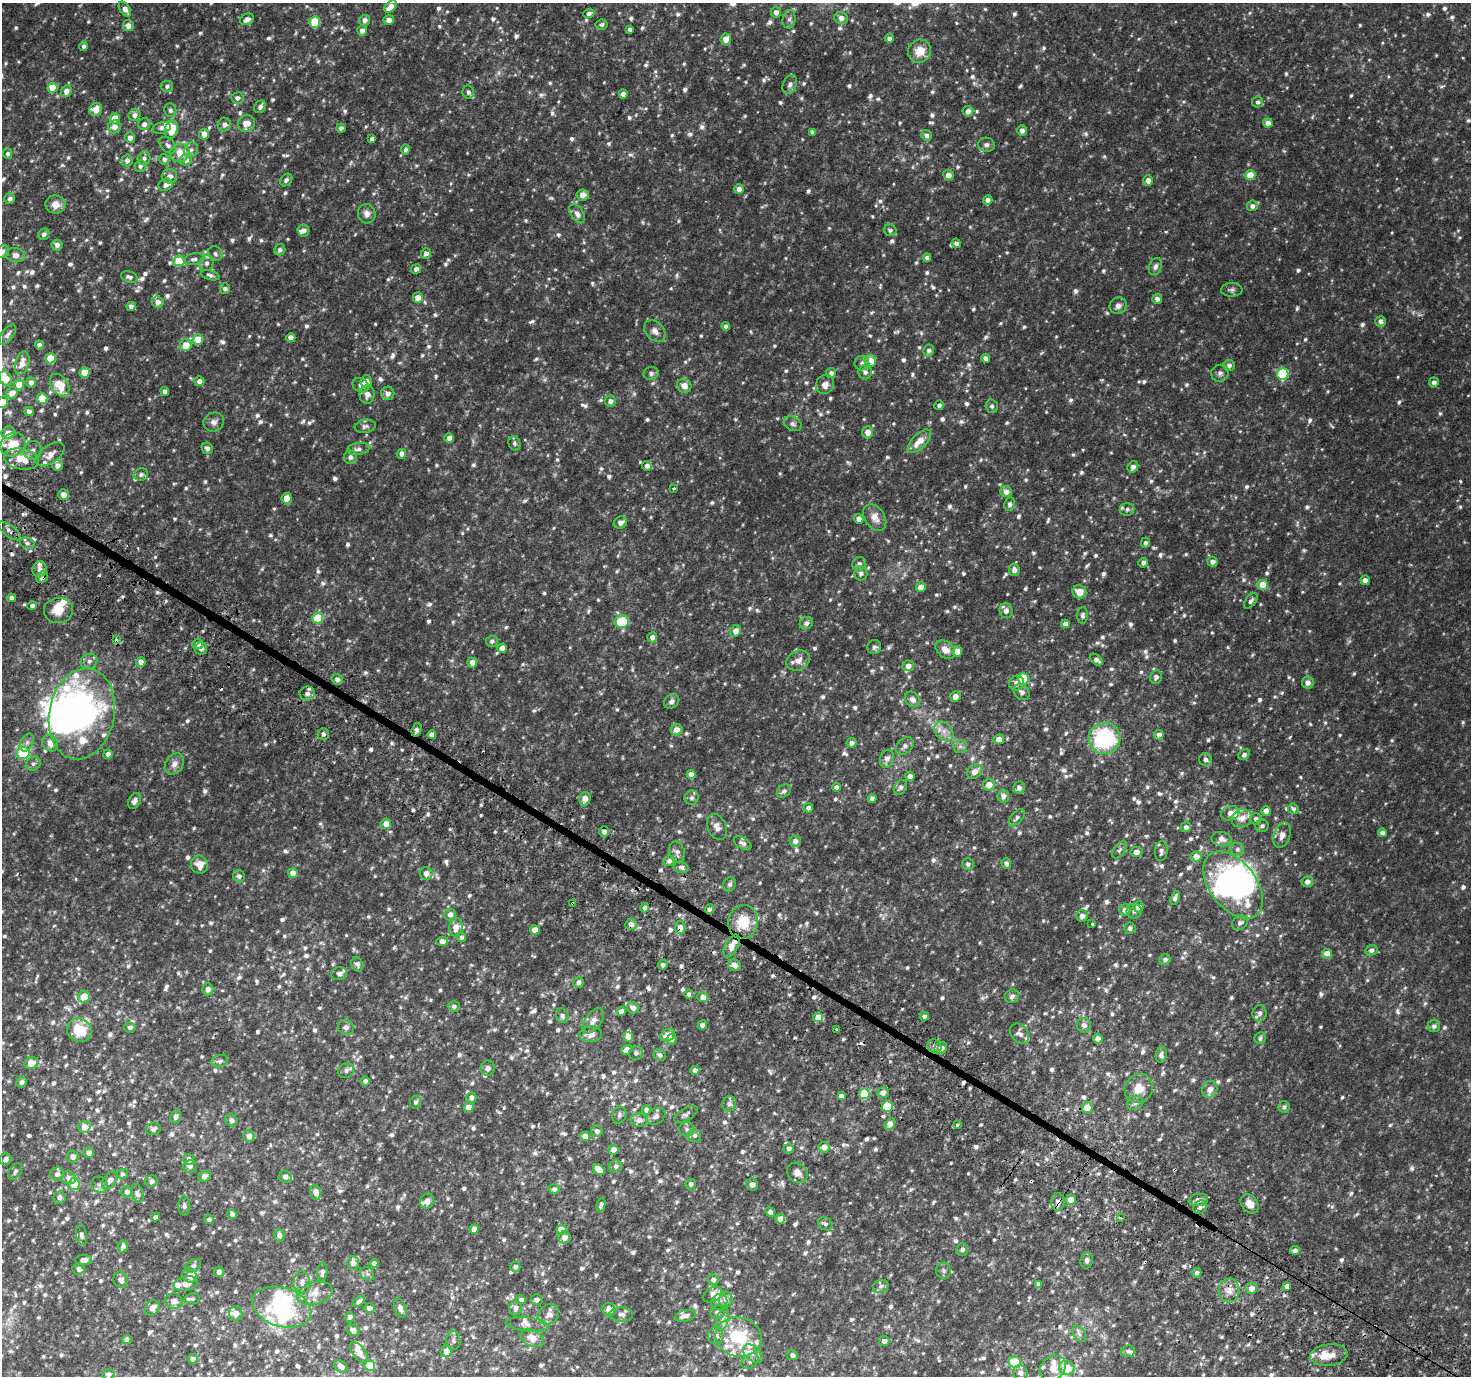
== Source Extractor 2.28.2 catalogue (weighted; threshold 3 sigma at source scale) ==
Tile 6 of 4 x 4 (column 2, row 2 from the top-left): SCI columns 1519-2987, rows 3064-4437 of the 5987 x 6056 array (HDU 1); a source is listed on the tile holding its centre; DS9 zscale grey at full resolution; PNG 1473 x 1378 px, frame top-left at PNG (2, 3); each listed source drawn as its Kron ellipse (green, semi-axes under 4 px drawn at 4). Shown black and unused: <1% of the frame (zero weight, under 2 of 3 exposures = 3% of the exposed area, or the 3 px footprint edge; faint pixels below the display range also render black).
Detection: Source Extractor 2.28.2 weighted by HDU 2 'WHT'; one run over the whole footprint, this tile lists its part. Background 0.0386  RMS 0.0071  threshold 0.0318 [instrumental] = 3 sigma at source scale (4.5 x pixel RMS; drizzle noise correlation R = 1.50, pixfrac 1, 0.0396/0.0396 arcsec/px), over >= 5 px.
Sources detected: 1497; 9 too faint to see at this stretch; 9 inside a brighter object's white glare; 11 cosmic-ray / hot-pixel residue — neither listed nor drawn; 61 inside a brighter listed object's ellipse — not listed separately; of the other 1407, all 500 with FLUX_AUTO >= 1.87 (the completeness limit of this list) listed and drawn (907 fainter detections not listed), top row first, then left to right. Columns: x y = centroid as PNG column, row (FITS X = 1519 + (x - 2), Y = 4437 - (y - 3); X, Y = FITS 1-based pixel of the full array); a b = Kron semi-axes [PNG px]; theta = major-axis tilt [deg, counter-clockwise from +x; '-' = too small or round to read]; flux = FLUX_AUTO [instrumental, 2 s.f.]
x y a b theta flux
390 7 7 4 43 6.7
125 9 8 5 -57 4
776 12 5 5 - 2.7
589 13 6 4 23 2.2
841 18 7 6 - 3.6
247 19 7 5 26 3.7
789 19 9 6 79 2.1
364 20 5 5 - 3.3
389 20 5 4 - 3.8
315 22 6 5 - 25
602 24 6 5 - 1.9
128 25 5 5 - 3.9
630 29 4 3 - 1.9
362 30 5 5 - 3.4
889 38 4 4 - 2.2
726 39 5 5 - 6
83 46 5 4 - 2
920 51 12 11 - 9.6
790 85 10 7 69 2.6
167 86 6 5 - 1.9
53 88 5 5 - 15
66 91 6 5 - 4.7
468 92 7 6 - 2.2
623 94 4 4 - 4
237 98 6 5 - 2.6
1258 102 5 5 - 2
260 107 7 5 57 2.6
96 109 7 6 - 7.4
170 110 7 6 - 1.9
968 111 5 5 - 3.3
135 115 6 5 - 2.7
115 118 5 5 - 12
246 123 9 8 - 8.3
1268 123 5 4 - 4.4
144 124 6 6 - 3
224 125 7 6 - 3.1
114 127 6 6 - 4.7
162 128 9 5 13 2.2
341 128 4 4 - 2
171 129 9 6 79 17
1022 131 5 5 - 3.6
812 132 4 4 - 2.1
204 134 5 5 - 5.2
926 135 5 5 - 2.6
130 138 5 5 - 3.6
372 139 4 4 - 2.5
168 145 10 6 -45 2.2
986 145 8 7 - 2.3
405 149 5 4 - 1.9
191 150 8 6 56 2.5
180 153 10 9 - 10
8 154 5 4 - 1.9
144 158 7 6 - 2.2
164 159 5 5 - 2.2
127 160 6 5 - 3.1
186 160 6 6 - 3.1
140 166 6 5 - 1.9
948 175 5 5 - 4.7
1250 175 5 5 - 13
169 176 8 7 - 3.9
286 180 7 5 48 2.2
1148 180 5 5 - 4.1
165 185 7 6 - 3.3
739 189 5 4 - 4.7
583 195 6 5 - 3.9
10 199 5 5 - 2
988 200 4 4 - 3
55 204 10 9 - 6.6
1252 206 5 5 - 2.7
367 214 10 9 - 4.1
577 214 10 6 -56 3.5
304 230 6 6 - 2.6
890 230 6 6 - 1.9
44 234 6 5 - 2.4
956 243 5 4 - 2.1
57 245 5 5 - 2.6
280 250 6 5 - 2.3
3 252 7 6 - 3
426 253 5 5 - 2.9
215 254 8 7 - 2.1
15 255 10 7 -7 4.2
927 258 4 4 - 2.8
194 259 10 5 10 2.3
179 261 5 5 - 17
206 263 8 7 - 2.5
1155 267 9 6 68 2.6
416 269 5 4 - 2.7
210 275 9 4 -16 1.9
129 277 8 5 -18 2.4
225 289 5 5 - 2.1
1232 290 11 7 3 2.1
418 297 5 5 - 6.8
1157 299 5 4 - 3.5
158 302 6 5 - 4.1
131 306 4 4 - 3
1118 306 9 8 - 3
1381 321 5 5 - 2.5
726 326 4 4 - 2
655 331 12 8 -48 4.1
7 335 12 6 54 2.3
291 338 4 4 - 4.5
198 340 5 5 - 14
39 345 4 4 - 2.5
186 345 6 6 - 9.1
928 350 6 5 - 2
50 358 5 5 - 15
986 358 4 4 - 3.1
870 361 6 6 - 11
22 363 12 7 73 6.2
862 363 7 7 - 2.9
1229 366 6 5 - 2.3
865 372 7 6 - 2.5
85 373 5 5 - 14
651 373 7 6 - 2
831 373 5 5 - 2.4
1220 373 9 8 - 2.4
1283 374 6 5 - 52
5 378 7 6 - 12
199 381 5 5 - 2.9
366 381 6 5 - 5.8
31 382 5 4 - 3
1434 382 5 4 - 2.7
19 385 5 5 - 10
60 385 12 8 -57 15
361 385 8 7 - 4.3
825 385 10 9 - 4.7
684 386 7 6 - 6.1
165 391 4 4 - 2.8
12 393 6 5 - 5.2
388 393 7 6 - 3.5
367 394 9 7 86 4.2
42 399 5 5 - 14
610 401 5 5 - 2.9
3 402 6 5 - 9.9
939 405 5 4 - 2
992 406 7 6 - 1.9
29 411 4 4 - 2.3
214 422 10 9 - 3.1
793 424 9 7 -27 2.1
365 426 10 6 9 2.1
868 432 6 5 - 5.2
8 433 7 6 - 6.4
449 438 5 5 - 3.6
919 441 15 7 45 8.6
514 443 7 6 - 2
13 444 13 11 36 15
207 448 6 5 - 2.5
358 449 11 6 7 2.8
33 450 9 9 - 3.2
50 454 17 8 34 6
401 454 5 4 - 2.6
350 457 6 6 - 2.4
21 459 17 10 -10 14
57 466 5 5 - 3.8
647 466 5 5 - 3.2
1133 467 6 5 - 2.7
141 475 7 6 - 2.2
674 488 3 3 - 2.6
1006 492 6 5 - 3.9
63 495 5 5 - 4.6
287 498 5 5 - 9.7
1010 504 7 5 79 1.9
1127 509 7 6 - 1.9
875 517 14 10 -56 6.2
859 519 5 4 - 3.7
620 522 7 5 29 3.4
10 531 13 5 -37 3.3
27 543 7 5 -16 2
1145 543 5 4 - 2
1212 562 5 5 - 2.7
1143 563 5 4 - 2.3
859 564 7 6 - 2.9
40 569 8 7 - 3.1
1014 570 6 5 - 3.1
861 573 7 6 - 2.5
42 577 6 5 - 4.7
1365 580 5 4 - 3.9
1263 585 5 5 - 10
921 587 5 4 - 7.4
1079 592 7 6 - 7.6
11 598 4 4 - 2.5
1251 601 9 5 51 2.1
32 606 5 4 - 2.4
58 610 14 12 -1 10
1006 611 7 6 - 3.3
1083 615 8 5 88 2.2
318 618 5 5 - 27
622 622 7 6 - 25
806 623 7 6 - 2.2
1065 624 4 4 - 3.4
735 631 6 5 - 5.3
652 637 5 5 - 3.3
116 639 3 3 - 6.6
492 641 6 5 - 1.9
198 644 5 5 - 4
874 647 7 7 - 2.3
502 648 5 4 - 4.7
201 649 6 6 - 3
945 650 11 7 -41 5.6
957 651 5 5 - 8
798 660 12 9 28 5.1
1096 660 7 4 -35 3.1
89 661 8 7 - 3.2
141 662 5 4 - 5.2
472 663 5 5 - 5.8
908 666 6 5 - 4.3
1156 677 7 6 - 2.8
337 679 6 5 - 2.7
1023 679 5 5 - 31
1016 683 8 7 - 3.6
1308 683 6 5 - 3.9
1022 692 9 7 -47 3.1
307 694 8 7 - 3.4
955 697 5 5 - 4.4
912 699 8 7 - 3.3
671 701 8 6 40 2.6
82 714 46 32 78 190
417 730 7 5 69 2
677 730 6 5 - 5.4
944 731 11 8 -47 4.9
323 734 6 5 - 2.2
432 735 4 4 - 4.8
1159 735 4 4 - 4.2
1104 738 16 15 - 72
999 739 5 5 - 5.9
27 742 9 6 64 2.6
50 743 9 7 -49 5.3
852 743 5 4 - 3.2
905 746 10 7 43 3
960 746 7 6 - 2.1
23 753 6 6 - 31
108 754 4 4 - 3.3
1244 755 6 5 - 2.1
887 759 9 6 72 3.9
1206 760 6 6 - 2.6
33 764 7 6 - 2.2
174 764 11 8 57 4.3
975 772 8 6 39 6.1
691 774 4 4 - 5.7
910 776 4 4 - 3.7
989 785 6 5 - 6.7
836 787 4 4 - 2.6
900 787 8 6 52 2.2
1019 788 6 6 - 2.9
784 791 8 6 42 2.2
1003 796 6 6 - 3.3
692 798 7 6 - 2.3
585 799 7 5 73 5.4
872 799 4 4 - 2.4
135 801 8 6 61 3
808 808 5 4 - 2.4
1293 809 6 5 - 2.2
1266 811 5 5 - 5.1
1230 813 9 7 20 5.9
1017 818 10 5 49 2.3
1241 818 10 9 - 4.9
1256 819 6 5 - 1.9
386 824 5 5 - 5.5
1262 826 6 6 - 1.9
717 827 13 9 -66 4.1
1186 827 5 5 - 2.1
604 832 5 5 - 2.5
1382 833 4 4 - 2.7
1282 835 13 8 70 4.6
1221 839 10 7 -12 3.7
795 841 6 5 - 3.5
743 843 9 5 -29 2.5
1237 849 7 6 - 2.2
1120 850 10 5 52 1.9
1161 851 10 6 84 2.9
677 852 10 7 -76 2.7
1137 852 6 5 - 3
1196 856 5 5 - 5.2
669 861 6 5 - 2.5
1006 863 5 4 - 2.2
199 864 9 8 - 7.1
968 864 6 6 - 2.2
681 867 7 5 -20 2.2
293 873 5 4 - 8
426 873 6 6 - 3.8
239 876 6 6 - 2.2
1307 882 6 5 - 3
730 884 7 6 - 2
1233 885 38 23 -52 120
1175 898 7 4 71 2.4
573 904 3 3 - 3.6
1138 907 5 5 - 4.5
645 908 5 4 - 2.1
709 909 5 4 - 2.1
1125 910 5 5 - 3.7
1134 911 7 7 - 2
450 915 6 5 - 3.9
1082 916 6 6 - 3.6
743 922 17 15 77 17
1240 923 8 6 38 2
631 924 5 5 - 3.7
1092 924 3 3 - 11
456 927 9 7 74 6.5
680 928 6 5 - 4
1130 928 5 5 - 1.9
535 930 5 4 - 6.5
462 937 4 4 - 1.9
442 941 6 4 8 4.9
732 946 12 6 61 6.6
1371 950 6 5 - 2.5
1327 953 5 4 - 6.4
1165 960 6 5 - 2.5
357 964 7 6 - 2.4
663 965 5 4 - 2.2
734 965 6 5 - 4.2
339 974 8 6 13 3.4
578 982 5 5 - 2.5
208 989 6 5 - 3.5
689 994 4 4 - 2
1012 996 7 6 - 2.9
84 997 6 5 - 13
703 997 5 5 - 3.7
454 1006 6 5 - 2.2
633 1008 6 5 - 3.6
621 1012 4 4 - 3.7
1260 1013 8 7 - 2.7
562 1016 7 6 - 2.1
924 1016 4 4 - 2.4
818 1017 5 5 - 8.9
593 1021 14 7 54 4.1
702 1025 5 4 - 2.4
1084 1025 7 7 - 3.4
1434 1026 6 6 - 2.2
130 1027 5 5 - 2
346 1027 8 7 - 2.4
837 1029 3 3 - 2.2
79 1030 13 11 -27 21
591 1034 11 8 2 5.1
1020 1034 11 8 -54 3.7
668 1035 7 6 - 6.4
628 1037 5 4 - 6.2
1260 1038 6 5 - 2.1
672 1039 5 5 - 2.4
1098 1039 5 5 - 3.7
934 1046 7 6 - 2.5
941 1048 6 6 - 3.4
627 1050 6 4 20 5.7
636 1053 7 7 - 2.3
660 1055 6 5 - 2.2
1161 1055 8 5 81 2.3
220 1061 8 6 16 2.1
31 1063 7 6 - 7.6
488 1068 8 7 - 2.4
695 1070 4 4 - 2.9
346 1071 8 7 - 2.3
365 1081 4 4 - 2.2
21 1082 5 5 - 2.6
1139 1089 15 13 52 10
1210 1089 9 7 67 4.5
883 1093 6 5 - 3.6
864 1094 5 5 - 33
841 1096 4 4 - 2.9
471 1098 5 5 - 2.7
415 1102 6 5 - 1.9
1135 1103 8 7 - 2.2
729 1104 8 6 80 2
887 1106 5 5 - 33
469 1107 5 5 - 10
1284 1107 6 5 - 2.2
1087 1108 5 5 - 8.7
646 1110 4 4 - 3.1
686 1114 13 6 29 2.3
619 1115 9 7 72 2.2
656 1116 10 8 33 2.8
176 1117 6 5 - 2.5
231 1120 6 5 - 3
639 1120 8 7 - 3.9
890 1124 6 4 58 6.5
957 1125 3 3 - 2.5
84 1127 6 6 - 6.4
153 1129 7 6 - 2
687 1129 7 7 - 2
597 1131 6 5 - 3.5
695 1135 6 6 - 1.9
249 1136 5 5 - 5.3
585 1136 5 4 - 6.1
824 1147 5 5 - 5
789 1149 5 4 - 2.5
614 1150 5 5 - 6.5
89 1153 5 5 - 3.3
73 1157 6 6 - 2.7
5 1159 6 5 - 3.3
189 1160 5 5 - 3.7
190 1166 7 6 - 2.1
616 1166 6 6 - 2
599 1169 6 5 - 12
15 1172 9 6 56 2
797 1173 11 9 -43 4.9
57 1174 7 6 - 3.1
122 1174 5 5 - 1.9
205 1176 6 5 - 4.9
285 1177 6 6 - 3.9
69 1178 7 6 - 3.9
110 1180 10 6 50 3.6
151 1181 6 5 - 2.7
74 1184 6 5 - 17
691 1184 5 5 - 2.1
752 1184 6 6 - 2.3
100 1185 8 7 - 2.6
554 1189 5 5 - 2.4
127 1192 5 5 - 2.5
316 1192 7 5 -72 4.2
137 1193 9 6 -72 2.6
59 1198 6 6 - 2.4
1070 1200 5 5 - 6.1
1198 1200 10 6 7 3.4
427 1201 7 6 - 3.8
1058 1202 9 6 88 3.7
1249 1204 10 7 -53 5.9
601 1205 7 4 76 2.2
184 1206 10 6 -89 1.9
1200 1207 7 6 - 2.4
770 1212 5 4 - 1.9
232 1214 5 4 - 2.6
156 1217 4 4 - 2.5
1120 1218 3 3 - 3.1
209 1219 5 4 - 2
780 1219 5 4 - 6.7
825 1224 8 6 -35 2
474 1229 5 4 - 4
561 1230 5 5 - 11
81 1235 10 5 -81 2.2
279 1235 6 5 - 2.8
564 1237 6 6 - 4.5
123 1246 6 5 - 2.6
962 1249 6 5 - 2.1
1295 1250 5 4 - 2.9
84 1260 8 5 0 3.6
1087 1260 8 6 82 2.3
353 1263 7 6 - 3.7
374 1263 4 4 - 2.2
193 1266 8 6 32 2
515 1267 5 5 - 2
79 1269 6 5 - 2.5
944 1271 8 7 - 1.9
219 1272 5 5 - 2.9
322 1272 9 5 84 2.7
1197 1273 5 4 - 2.3
367 1274 7 6 - 2
190 1275 8 7 - 4.4
121 1280 8 7 - 3
713 1280 5 5 - 2.7
302 1282 11 8 89 3.9
186 1284 12 7 13 5.6
1038 1284 4 4 - 2.1
881 1286 8 6 21 2.2
1287 1286 4 4 - 3.4
1251 1288 5 5 - 5.1
1229 1290 12 10 85 5.9
315 1293 18 11 15 7.8
713 1295 10 7 32 5
192 1299 8 5 8 1.9
726 1299 8 6 81 3.1
521 1300 5 4 - 2.1
537 1300 6 5 - 2.4
174 1301 9 7 -13 4.1
359 1301 7 4 38 2.2
719 1302 8 7 - 2.1
282 1307 30 19 -17 58
152 1308 8 6 45 5.1
369 1308 5 4 - 3.2
400 1308 10 6 -71 3.6
515 1308 7 6 - 3.4
609 1309 7 6 - 5.4
717 1312 8 6 5 2.4
236 1313 7 6 - 5
549 1314 11 9 39 4.8
621 1314 12 7 -1 3.1
685 1316 10 5 13 2.9
350 1317 5 5 - 2.3
723 1319 11 6 75 3.6
527 1324 21 7 -6 4.5
353 1330 6 5 - 3.4
1079 1334 9 5 -55 2.4
716 1336 9 7 -77 3.9
739 1337 23 19 -14 36
532 1338 12 8 -25 8.2
127 1340 4 4 - 5.2
453 1340 10 7 -87 2.5
884 1341 5 5 - 3.8
1128 1351 7 6 - 1.9
359 1352 12 6 -52 5.6
447 1352 5 5 - 8.9
753 1354 11 7 -42 3.4
792 1355 6 5 - 2.2
1329 1355 19 11 7 7.8
193 1359 5 4 - 2.9
750 1361 9 6 39 2.4
1015 1362 6 5 - 30
370 1366 5 5 - 17
341 1367 7 5 -33 3.9
1053 1368 14 11 41 9.6
1067 1368 8 7 - 11
1020 1373 7 7 - 4.1
108 1374 6 5 - 2.4
Overlapping masked pixels (flux is a lower limit): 7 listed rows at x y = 42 577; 417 730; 573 904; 631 924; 680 928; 732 946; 1058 1202
Isophote crosses this tile's border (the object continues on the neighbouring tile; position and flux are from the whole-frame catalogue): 5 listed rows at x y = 8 154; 3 252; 5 378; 3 402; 21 459